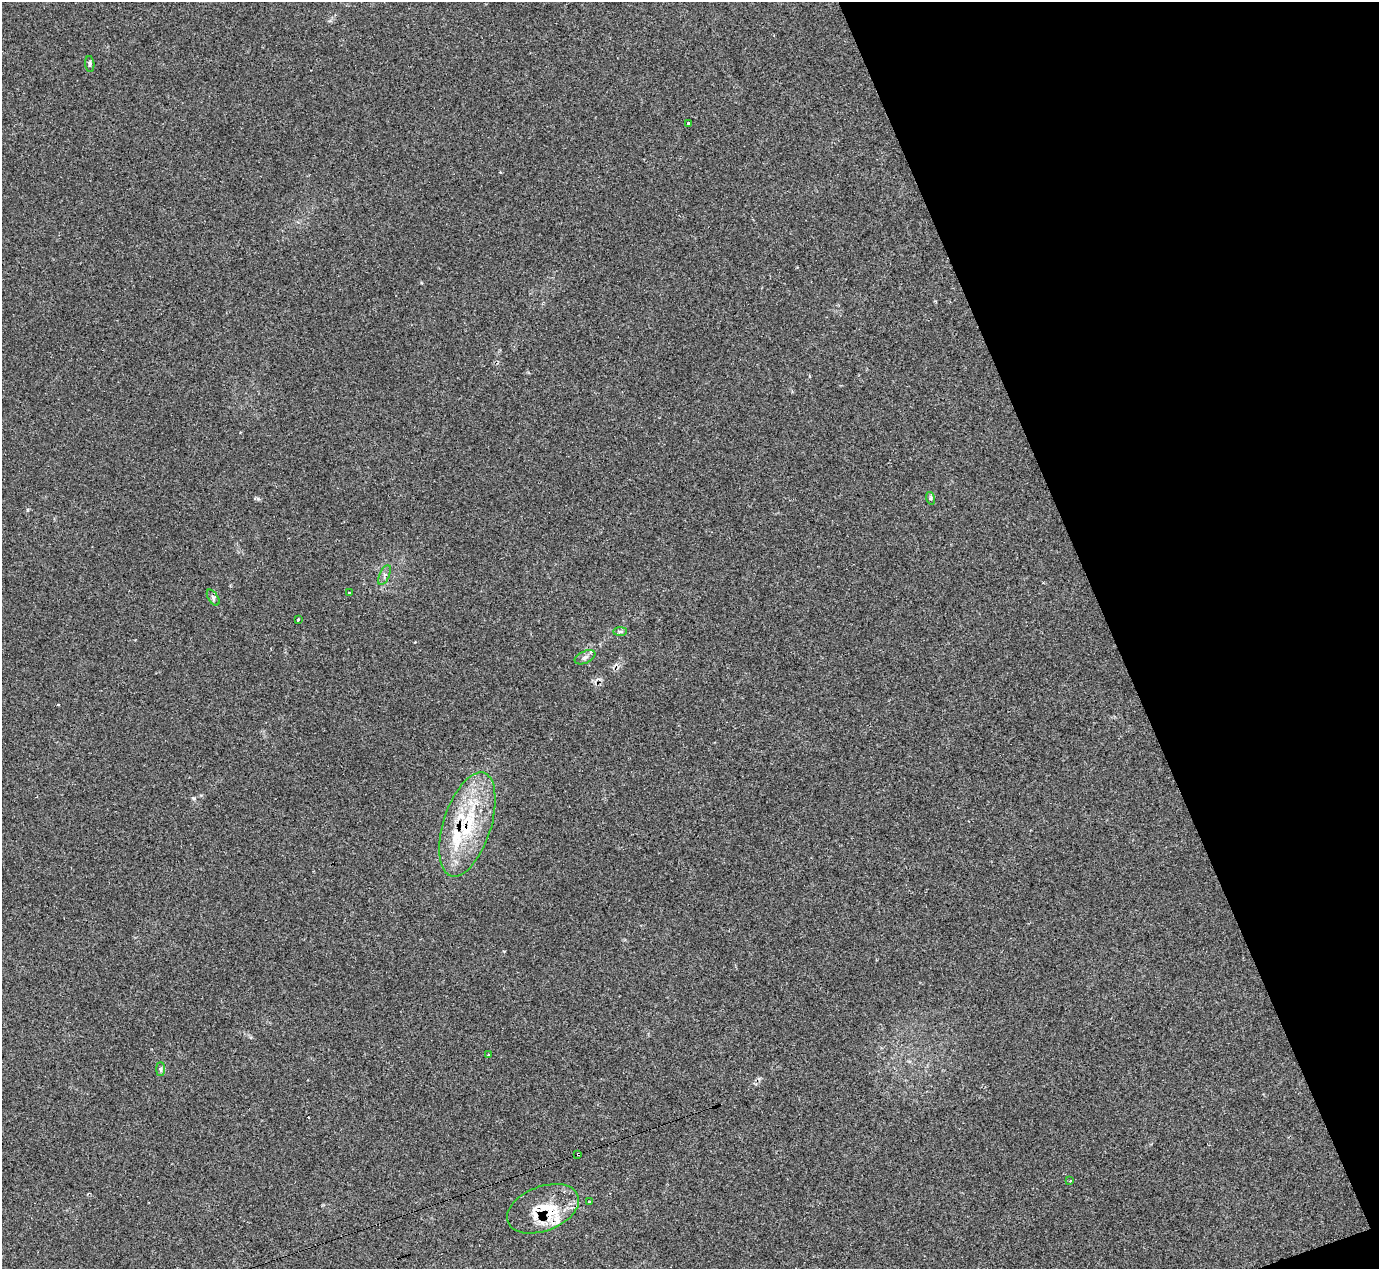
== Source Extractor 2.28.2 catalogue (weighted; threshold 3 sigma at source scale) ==
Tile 12 of 4 x 4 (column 4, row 3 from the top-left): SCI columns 4132-5508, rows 1542-2808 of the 5525 x 5503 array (HDU 1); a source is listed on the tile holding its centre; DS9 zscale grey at full resolution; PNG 1381 x 1271 px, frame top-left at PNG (2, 2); each listed source drawn as its Kron ellipse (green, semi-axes under 4 px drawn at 4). Shown black and unused: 20% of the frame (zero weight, under 2 of 3 exposures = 1% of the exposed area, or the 3 px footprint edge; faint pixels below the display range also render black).
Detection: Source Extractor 2.28.2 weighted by HDU 2 'WHT'; one run over the whole footprint, this tile lists its part. Background 0.134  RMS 0.007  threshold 0.0314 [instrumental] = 3 sigma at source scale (4.5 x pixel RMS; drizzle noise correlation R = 1.50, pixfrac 1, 0.05/0.05 arcsec/px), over >= 5 px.
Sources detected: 21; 2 cosmic-ray / hot-pixel residue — neither listed nor drawn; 3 inside a brighter listed object's ellipse — not listed separately; the other 16 listed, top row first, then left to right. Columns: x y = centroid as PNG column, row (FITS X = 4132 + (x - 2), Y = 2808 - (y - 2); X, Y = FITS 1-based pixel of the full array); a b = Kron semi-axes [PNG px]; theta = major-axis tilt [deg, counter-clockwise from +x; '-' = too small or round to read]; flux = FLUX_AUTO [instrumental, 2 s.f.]
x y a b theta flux
90 64 8 4 -85 1.4
688 123 3 3 - 1.1
930 498 6 4 -72 1.1
384 575 10 5 64 2.1
350 593 3 3 - 1.2
213 598 9 5 -57 1.7
298 620 3 3 - 2.4
620 632 7 4 1 1.3
585 657 11 6 25 2.5
467 824 54 24 72 53
489 1054 4 3 - 1.3
160 1069 7 4 -90 1.4
578 1154 3 2 - 1
1070 1181 3 3 - 0.89
589 1202 3 3 - 1.4
543 1209 38 22 21 29
Overlapping masked pixels (flux is a lower limit): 3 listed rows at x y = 467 824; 578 1154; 543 1209
Unlisted compact peaks at least as high as the median listed source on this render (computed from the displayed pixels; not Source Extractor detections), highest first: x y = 194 798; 258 499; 27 510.